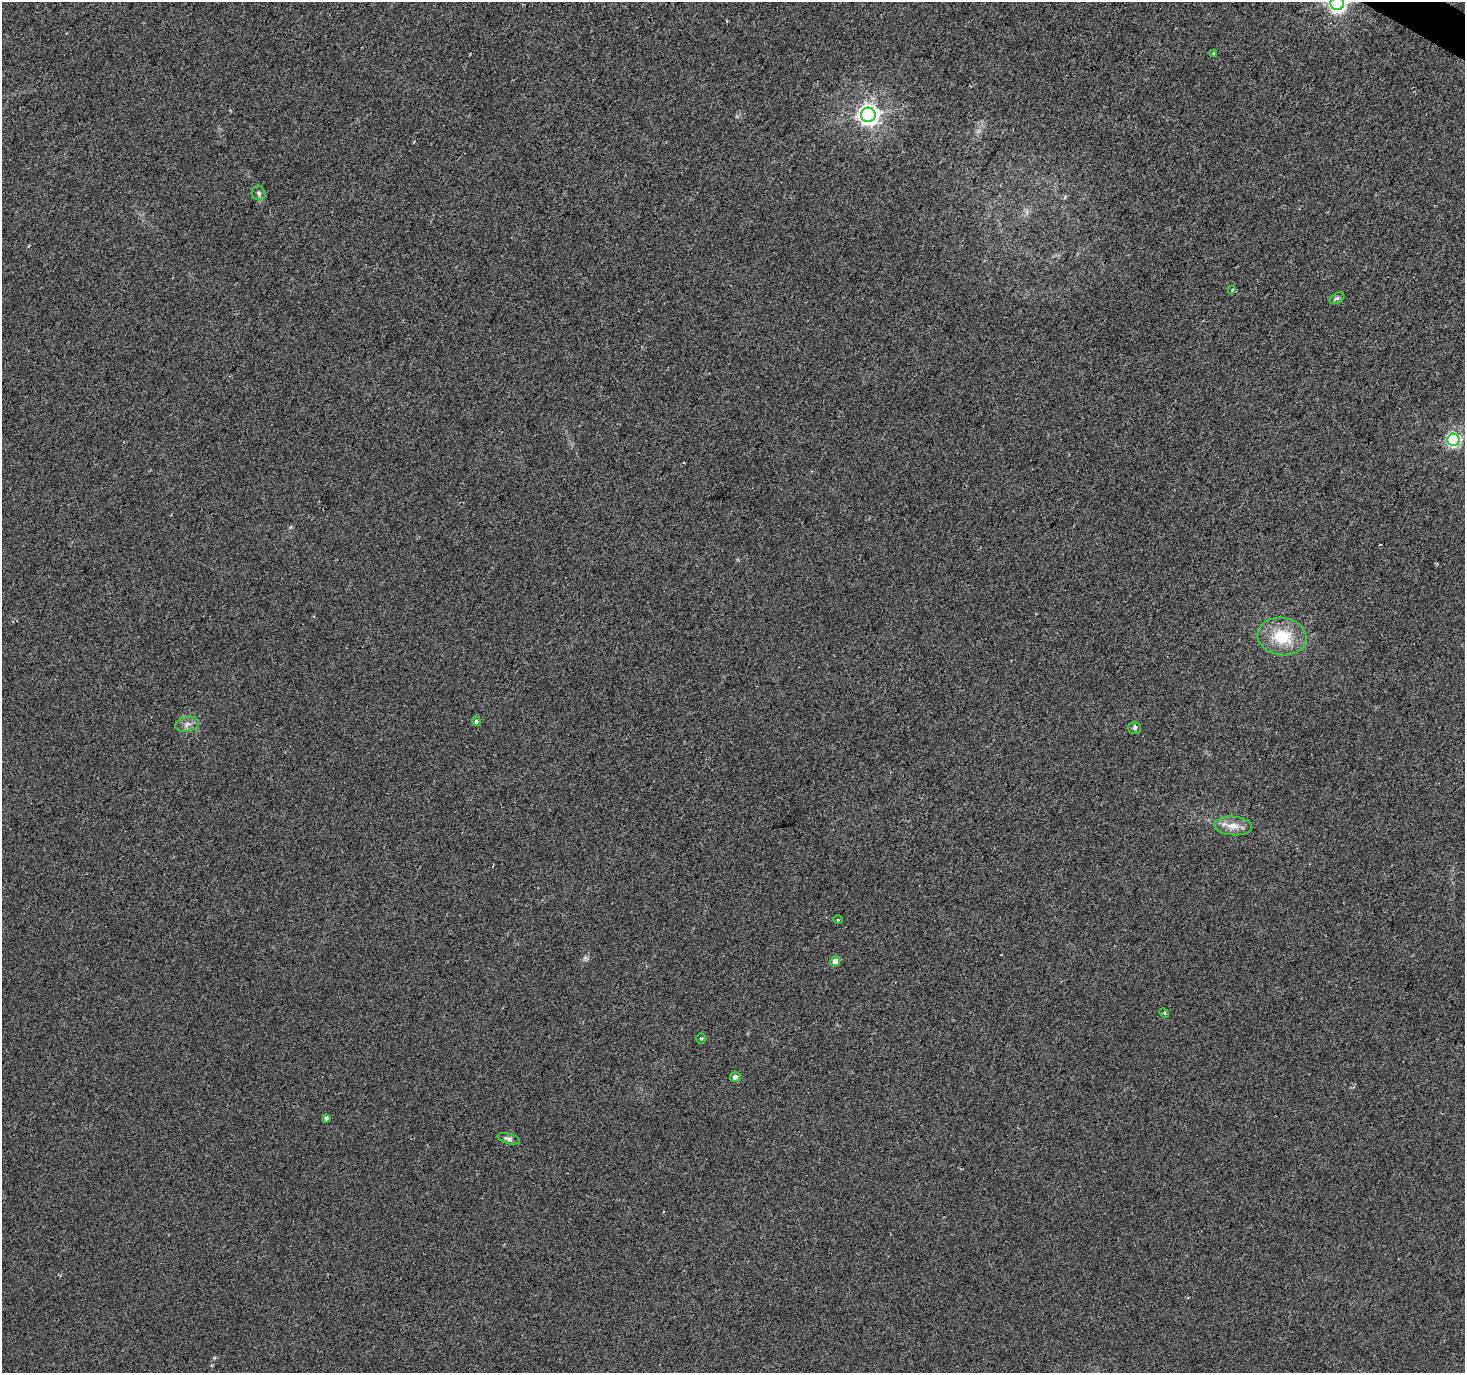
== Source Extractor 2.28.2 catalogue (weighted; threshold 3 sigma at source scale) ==
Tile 10 of 4 x 4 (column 2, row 3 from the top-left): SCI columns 1470-2932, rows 1630-3000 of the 5859 x 5934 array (HDU 1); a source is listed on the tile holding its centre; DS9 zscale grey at full resolution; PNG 1467 x 1375 px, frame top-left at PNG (2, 2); each listed source drawn as its Kron ellipse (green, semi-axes under 4 px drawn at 4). Shown black and unused: <1% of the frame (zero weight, under 2 of 3 exposures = <1% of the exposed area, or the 3 px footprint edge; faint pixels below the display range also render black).
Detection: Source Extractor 2.28.2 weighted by HDU 2 'WHT'; one run over the whole footprint, this tile lists its part. Background 0.00727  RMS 0.0046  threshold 0.0209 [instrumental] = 3 sigma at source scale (4.5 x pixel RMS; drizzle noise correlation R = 1.50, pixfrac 1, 0.0396/0.0396 arcsec/px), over >= 5 px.
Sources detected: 20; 1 cosmic-ray / hot-pixel residue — neither listed nor drawn; the other 19 listed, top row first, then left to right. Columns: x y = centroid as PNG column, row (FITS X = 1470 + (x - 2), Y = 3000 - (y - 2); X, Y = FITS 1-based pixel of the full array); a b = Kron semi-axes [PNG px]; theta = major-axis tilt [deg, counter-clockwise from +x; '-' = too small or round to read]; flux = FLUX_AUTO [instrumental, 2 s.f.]
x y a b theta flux
1337 4 7 6 - 190
1214 53 4 3 - 0.45
868 115 7 7 - 290
259 193 7 6 - 1.2
1232 290 4 4 - 0.67
1337 298 8 5 29 0.95
1453 440 6 6 - 91
1282 636 24 19 -7 17
476 721 4 4 - 1
187 724 12 7 13 2.3
1135 728 6 5 - 0.99
1233 826 19 9 -5 5.4
838 920 5 3 - 0.34
835 961 5 4 - 4.5
1164 1013 5 3 - 0.54
701 1038 5 4 - 0.6
735 1077 5 4 - 2.5
326 1118 4 3 - 1.7
509 1139 12 5 -15 1.6
Isophote crosses this tile's border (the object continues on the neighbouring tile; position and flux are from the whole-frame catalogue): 1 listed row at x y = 1337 4